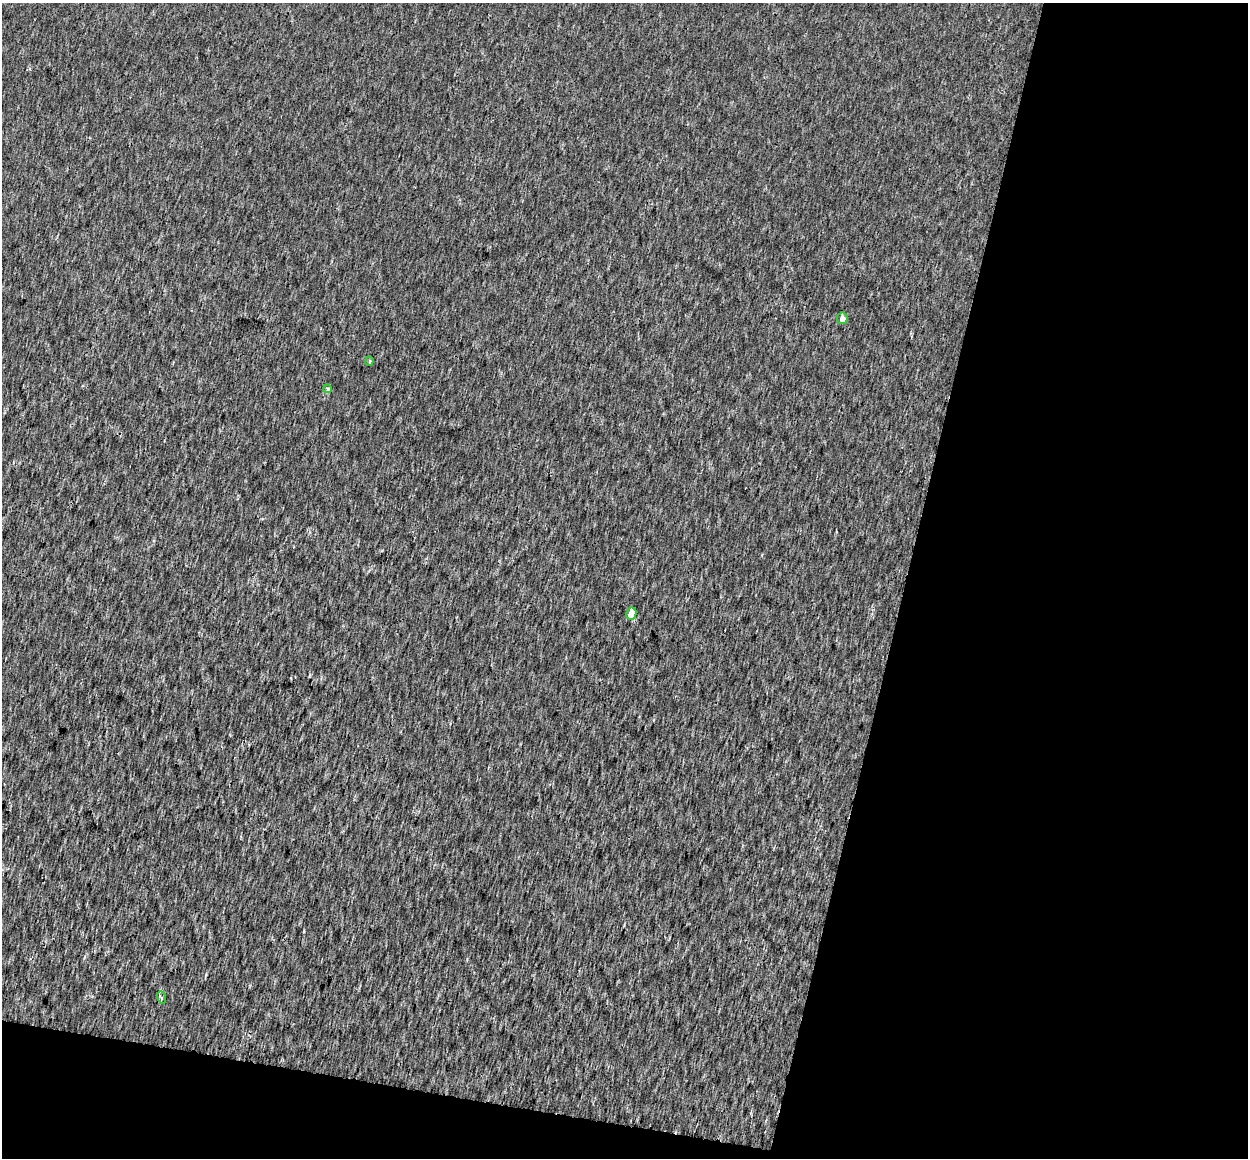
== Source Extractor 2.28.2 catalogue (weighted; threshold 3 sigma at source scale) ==
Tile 4 of 2 x 2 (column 2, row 2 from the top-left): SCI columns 1247-2492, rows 131-1286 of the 2503 x 2587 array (HDU 1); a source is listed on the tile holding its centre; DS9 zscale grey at full resolution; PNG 1250 x 1160 px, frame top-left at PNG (2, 3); each listed source drawn as its Kron ellipse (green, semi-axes under 4 px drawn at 4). Shown black and unused: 31% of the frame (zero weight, under 2 of 3 exposures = <1% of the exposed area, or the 3 px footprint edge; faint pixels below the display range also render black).
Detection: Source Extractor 2.28.2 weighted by HDU 2 'WHT'; one run over the whole footprint, this tile lists its part. Background 0.00151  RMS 0.0067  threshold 0.0302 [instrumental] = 3 sigma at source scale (4.5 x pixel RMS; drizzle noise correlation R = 1.50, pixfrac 1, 0.0396/0.0396 arcsec/px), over >= 5 px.
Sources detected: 5; all 5 listed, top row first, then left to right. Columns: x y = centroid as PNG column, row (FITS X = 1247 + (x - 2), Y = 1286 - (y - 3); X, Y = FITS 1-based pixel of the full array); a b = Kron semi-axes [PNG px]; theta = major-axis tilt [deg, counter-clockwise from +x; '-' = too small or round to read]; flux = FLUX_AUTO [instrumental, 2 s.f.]
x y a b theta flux
842 318 5 5 - 3.8
369 361 5 3 - 0.99
328 389 4 3 - 1.8
631 613 6 5 - 8.7
161 997 6 4 -70 1.3